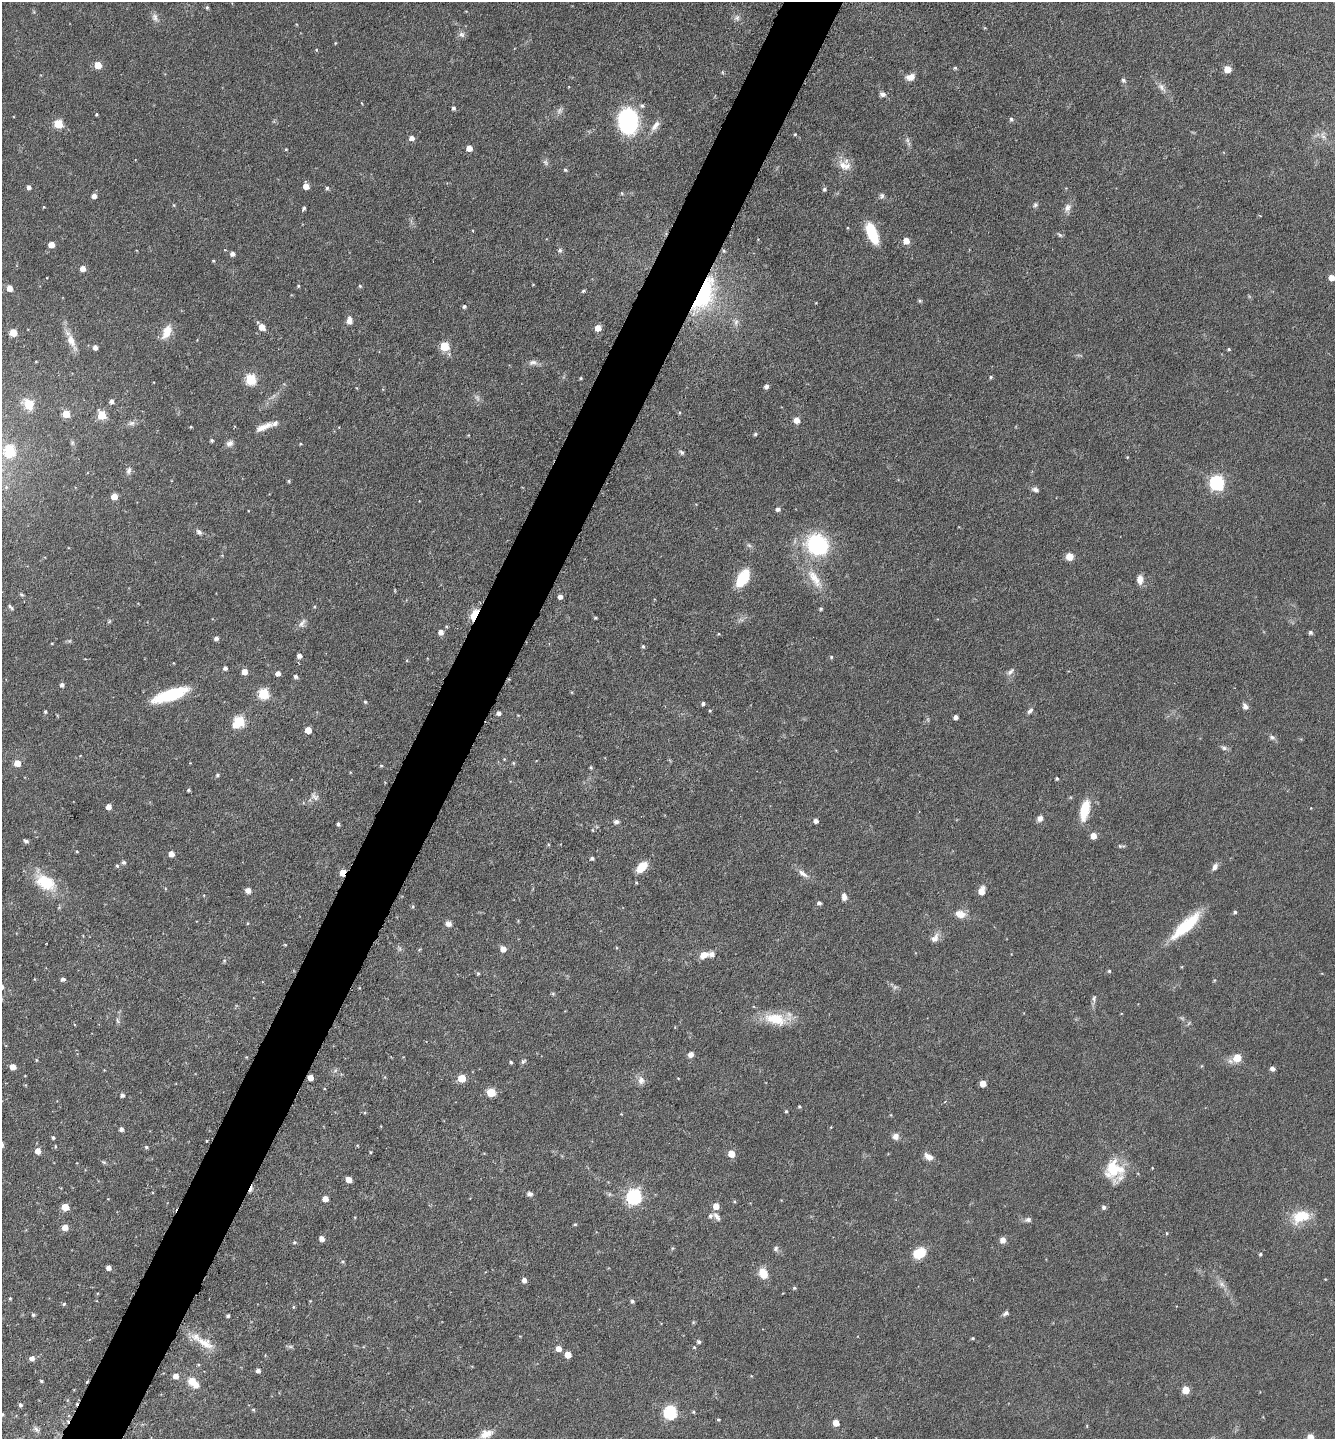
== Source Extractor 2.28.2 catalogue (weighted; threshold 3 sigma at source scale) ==
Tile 7 of 4 x 4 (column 3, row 2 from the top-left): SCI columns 2814-4146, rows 2879-4315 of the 5770 x 5760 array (HDU 1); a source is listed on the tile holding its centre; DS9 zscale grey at full resolution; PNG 1337 x 1441 px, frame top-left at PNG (2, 2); no overlay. Shown black and unused: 5% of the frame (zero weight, under 3 of 6 exposures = <1% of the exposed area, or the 3 px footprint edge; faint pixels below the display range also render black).
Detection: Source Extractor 2.28.2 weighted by HDU 2 'WHT'; one run over the whole footprint, this tile lists its part. Background 0.072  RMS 0.0039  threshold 0.0159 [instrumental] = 3 sigma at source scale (4.09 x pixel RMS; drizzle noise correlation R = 1.36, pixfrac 0.8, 0.05/0.05 arcsec/px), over >= 5 px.
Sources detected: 284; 3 too faint to see at this stretch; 1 inside a brighter object's white glare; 2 cosmic-ray / hot-pixel residue — not listed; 4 inside a brighter listed object's ellipse — not listed separately; the other 274 listed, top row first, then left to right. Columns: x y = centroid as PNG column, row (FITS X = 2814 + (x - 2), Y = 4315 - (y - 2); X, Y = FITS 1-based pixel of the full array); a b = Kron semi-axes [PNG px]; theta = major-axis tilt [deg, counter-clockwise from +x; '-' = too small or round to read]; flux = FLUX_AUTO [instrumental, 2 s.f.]
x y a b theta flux
207 8 5 4 - 0.59
155 17 12 8 -68 1.7
737 18 7 7 - 1.2
461 34 9 7 -42 1.2
335 43 4 3 - 0.28
316 50 4 4 - 0.34
98 65 5 5 - 6.7
955 68 4 4 - 0.49
1228 69 5 5 - 6
722 72 6 3 -72 0.39
910 77 10 7 18 2.7
1123 80 6 5 - 0.83
1162 87 14 7 -55 2.1
883 94 7 6 - 1.3
362 103 4 2 - 0.3
642 105 6 6 - 0.79
453 108 5 4 - 0.79
96 114 4 3 - 0.38
1011 119 6 5 - 0.86
628 121 18 14 -83 50
58 124 5 5 - 15
655 126 15 7 51 2.4
795 134 4 3 - 0.36
1323 136 11 6 -76 1.5
411 138 5 5 - 2.2
907 140 6 6 - 0.85
469 148 5 5 - 3.6
286 149 4 3 - 0.32
546 163 9 6 -59 0.98
844 166 19 12 -24 4.2
565 170 4 4 - 0.56
306 186 5 5 - 3.4
29 187 5 4 - 1.3
327 188 4 4 - 0.64
824 189 5 4 - 0.77
622 193 5 3 - 0.38
94 196 5 5 - 2
882 196 7 6 - 0.91
174 205 5 3 - 0.35
1035 205 8 6 37 0.82
44 207 3 3 - 0.28
304 208 4 3 - 0.68
1067 208 13 8 72 2.1
872 233 22 10 -68 13
1060 235 8 4 -42 0.65
906 241 5 5 - 4.5
51 245 5 5 - 4.4
225 250 4 2 - 0.26
560 250 6 5 - 0.9
232 254 5 4 - 1.5
213 261 4 3 - 0.38
83 268 5 5 - 3
1332 278 5 5 - 3.7
533 284 4 3 - 0.25
298 286 4 3 - 0.39
360 286 5 4 - 0.47
10 288 5 5 - 2.8
583 291 4 4 - 0.62
703 295 40 18 65 36
920 301 6 5 - 0.51
464 306 4 4 - 0.77
349 320 9 6 89 2
736 322 10 6 76 1.3
262 327 6 5 - 4
598 328 5 5 - 4.2
167 332 19 10 64 4.8
13 333 5 5 - 8.5
71 340 21 10 -67 4.4
444 346 5 5 - 17
95 347 4 4 - 1.8
1229 349 4 3 - 0.43
533 362 13 7 10 1.6
991 377 5 4 - 0.51
581 378 4 3 - 0.39
251 379 6 5 - 24
766 386 5 5 - 1.2
111 401 5 4 - 1.2
29 404 16 13 -66 5.1
66 414 5 5 - 8
102 415 6 5 - 12
797 420 5 5 - 3.7
131 423 9 6 1 1.2
190 427 3 3 - 0.38
264 427 24 7 22 3.4
755 434 4 4 - 0.68
468 435 4 3 - 0.29
211 440 4 4 - 0.64
72 443 7 5 -71 0.68
230 443 10 7 33 1.5
300 444 4 3 - 0.33
9 451 6 6 - 29
682 452 7 5 -49 0.78
1127 457 3 3 - 0.27
129 471 10 7 76 1.3
289 481 4 3 - 0.52
1217 482 7 6 - 64
1035 490 9 6 -25 1.3
114 497 5 5 - 5
778 509 5 5 - 1.1
199 532 8 6 -41 1.2
749 545 7 4 -44 0.78
817 545 21 18 -35 37
1069 557 7 7 - 3.6
743 578 17 9 60 14
815 579 34 12 -56 8.2
1140 579 10 7 90 2.7
22 595 6 4 -31 0.5
560 597 4 4 - 1.7
10 607 8 3 -44 0.73
821 609 4 4 - 0.57
475 614 11 6 61 13
595 618 4 3 - 0.46
109 622 6 3 20 0.42
302 623 14 7 58 1.7
441 632 5 5 - 2.2
1310 632 5 5 - 0.87
719 634 4 3 - 0.33
216 638 5 5 - 1.2
52 643 3 2 - 0.27
643 646 5 4 - 0.55
299 656 5 5 - 1.6
831 657 4 4 - 0.5
225 668 4 4 - 1.1
244 672 5 5 - 3.5
1010 672 11 6 42 1.3
278 673 4 4 - 1.9
296 676 5 5 - 0.88
62 685 5 4 - 1.1
263 694 6 6 - 25
170 695 39 11 19 21
365 702 4 4 - 0.48
703 703 4 4 - 0.78
1245 706 8 6 -58 1.4
710 711 4 3 - 0.38
1030 711 9 5 43 0.93
45 712 4 3 - 0.53
499 713 4 4 - 1.2
956 717 4 4 - 1.4
239 722 7 6 - 29
308 730 5 5 - 5.1
1272 737 9 6 -27 1
1224 748 8 5 -19 1
504 759 4 4 - 0.3
17 763 5 5 - 4.5
513 763 4 4 - 0.42
381 766 4 4 - 0.41
591 767 4 4 - 0.48
217 775 5 4 - 0.56
1057 779 3 3 - 0.55
188 790 4 3 - 0.48
314 796 14 8 -44 1.7
108 807 5 4 - 2.4
1085 810 24 10 77 8.9
1040 818 7 6 - 1.7
816 821 5 4 - 1.5
616 822 8 6 9 1
338 824 4 3 - 0.76
593 830 5 3 - 0.31
1093 836 5 5 - 3.5
26 841 5 4 - 0.92
1121 846 10 3 -4 0.61
171 854 5 4 - 2.7
592 858 4 4 - 0.81
124 862 5 5 - 0.71
117 866 5 4 - 0.56
642 867 13 8 43 6
1215 867 10 6 62 1.6
342 873 5 4 - 5.2
803 874 17 6 -35 2.2
45 883 30 19 -33 12
248 890 7 6 - 1.7
981 891 7 5 76 4.2
844 897 8 6 -80 1.7
819 903 6 5 - 0.75
413 906 5 4 - 0.47
1235 912 4 4 - 0.61
960 914 13 9 -12 3.6
248 923 4 3 - 0.34
448 924 7 6 - 1.7
1186 926 43 12 43 16
935 938 14 9 52 2.4
285 945 5 3 - 0.31
400 949 7 4 -72 0.66
503 949 5 5 - 2.9
704 955 11 8 29 3.2
224 960 5 5 - 0.51
1109 971 4 4 - 0.49
478 973 5 4 - 0.47
63 979 5 4 - 0.97
895 987 7 4 18 0.7
1094 998 11 5 79 1
775 1019 31 15 -12 11
117 1021 8 4 -80 0.69
691 1055 7 6 - 1.5
1237 1058 7 5 28 9.6
36 1060 5 3 - 0.34
523 1061 7 5 43 0.69
511 1062 4 3 - 0.54
13 1067 5 5 - 3.9
1272 1068 5 4 - 1.6
310 1078 5 4 - 3.2
462 1078 5 5 - 8.3
678 1078 4 3 - 0.23
641 1081 11 9 82 2
983 1084 5 5 - 3.9
491 1092 5 5 - 12
122 1095 4 4 - 0.98
799 1107 4 3 - 0.42
786 1111 4 4 - 0.47
831 1127 4 3 - 0.24
121 1129 4 4 - 1.2
895 1136 8 7 - 2
53 1137 4 3 - 0.57
206 1141 4 3 - 0.26
146 1147 5 4 - 0.57
38 1151 5 5 - 3.6
370 1152 5 3 - 0.34
731 1154 5 5 - 5.5
929 1157 11 7 -31 2.5
104 1162 5 5 - 0.5
1113 1169 24 23 - 12
349 1180 5 4 - 3.9
530 1194 7 5 -9 1.1
634 1197 7 6 - 84
325 1199 5 5 - 3.1
716 1206 5 5 - 3.6
65 1207 5 5 - 6.6
1104 1207 5 5 - 1
717 1216 13 6 -53 1.6
1304 1216 23 13 -19 7.5
355 1217 4 3 - 0.26
1028 1220 9 6 9 1.2
575 1224 4 4 - 0.4
65 1227 5 5 - 3.7
322 1239 5 4 - 2
1003 1240 7 6 - 2
294 1242 5 4 - 0.54
776 1248 7 6 - 0.96
919 1253 10 8 32 11
1260 1254 4 4 - 0.52
108 1268 4 4 - 2.1
763 1273 13 9 -63 5
524 1280 5 5 - 1.7
1222 1284 11 6 -38 1.7
794 1288 4 4 - 0.55
10 1298 3 3 - 0.44
632 1301 5 5 - 0.77
64 1304 5 4 - 0.49
293 1307 4 4 - 0.4
1005 1313 9 5 33 0.89
33 1315 4 4 - 0.68
228 1316 4 3 - 0.65
973 1338 4 3 - 0.46
699 1342 5 5 - 0.81
205 1343 33 11 -29 7
694 1347 4 4 - 0.38
559 1349 5 5 - 2.8
568 1355 5 5 - 4.8
32 1358 5 5 - 1.8
258 1370 4 4 - 1.3
176 1376 5 5 - 2.6
41 1381 4 3 - 0.52
192 1381 11 10 - 3.9
1186 1390 5 5 - 8.1
20 1405 5 4 - 0.76
253 1410 5 4 - 0.43
670 1412 6 6 - 46
693 1412 4 4 - 0.4
2 1414 4 4 - 0.41
718 1419 4 4 - 0.42
836 1423 5 5 - 4.4
36 1429 10 6 -38 1.1
486 1434 18 10 21 3.8
1310 1437 5 5 - 4.4
Overlapping masked pixels (flux is a lower limit): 4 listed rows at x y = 703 295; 475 614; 342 873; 310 1078
Isophote crosses this tile's border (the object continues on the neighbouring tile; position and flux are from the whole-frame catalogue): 3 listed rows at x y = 1332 278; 2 1414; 1310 1437